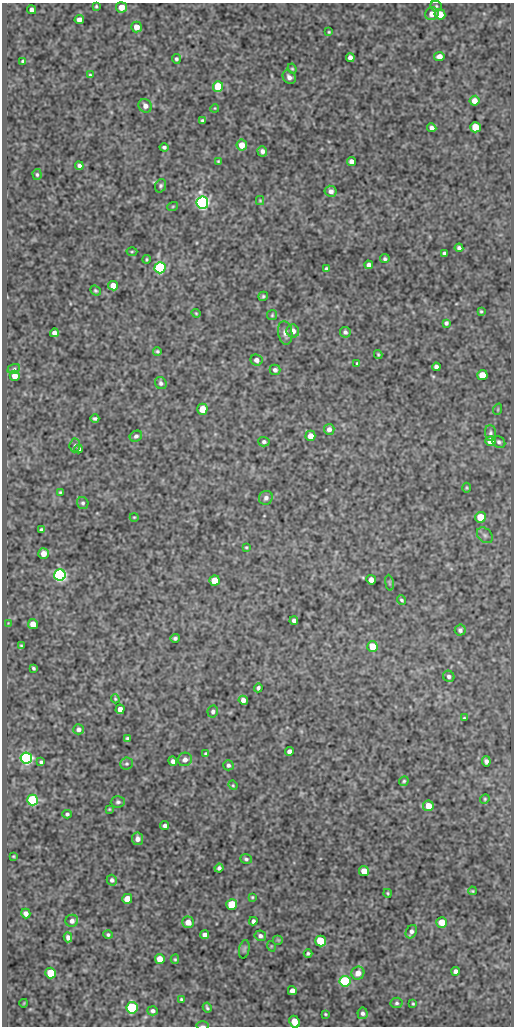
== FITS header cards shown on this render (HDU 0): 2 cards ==
NAXIS1  =                  512
NAXIS2  =                 1024

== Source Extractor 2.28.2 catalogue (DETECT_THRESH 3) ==
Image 512 x 1024 px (HDU 0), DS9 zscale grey, 1 PNG px = 1 image px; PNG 516 x 1028 px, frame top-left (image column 1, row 1024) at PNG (2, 3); each listed source drawn as its Kron ellipse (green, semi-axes under 4 px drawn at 4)
Background 85.3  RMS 0.5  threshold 1.51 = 3 sigma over >= 5 px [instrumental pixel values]
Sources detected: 170; all 170 listed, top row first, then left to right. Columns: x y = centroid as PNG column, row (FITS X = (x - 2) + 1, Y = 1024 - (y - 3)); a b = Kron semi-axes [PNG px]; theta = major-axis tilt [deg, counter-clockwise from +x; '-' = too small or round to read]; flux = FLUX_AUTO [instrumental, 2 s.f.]
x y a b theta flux
96 6 3 3 - 42
436 6 5 5 - 59
122 7 5 5 - 360
32 10 4 4 - 130
432 14 7 6 - 270
440 14 6 5 - 470
79 20 4 4 - 170
136 27 5 5 - 310
329 32 4 4 - 40
439 56 5 4 - 200
350 58 5 4 - 140
176 59 5 4 - 65
23 61 4 3 - 60
292 69 5 4 - 41
90 75 3 3 - 37
289 77 7 6 - 150
218 87 5 5 - 1600
474 101 5 5 - 250
145 106 7 6 - 160
215 108 4 3 - 27
202 120 4 3 - 55
475 127 5 5 - 680
432 128 5 4 - 110
242 145 5 5 - 390
164 147 4 3 - 70
262 151 5 5 - 130
218 161 4 3 - 34
351 161 4 4 - 160
79 166 4 4 - 94
37 175 5 4 - 57
161 186 7 5 69 76
331 191 6 5 - 140
260 200 4 4 - 34
202 203 6 6 - 11000
173 206 5 3 - 34
459 248 4 4 - 86
132 252 5 3 - 36
444 253 4 3 - 59
146 259 4 3 - 43
385 259 5 4 - 64
369 265 4 4 - 130
160 268 5 5 - 5300
326 269 3 3 - 57
113 286 5 5 - 350
95 291 5 4 - 56
263 296 5 4 - 60
481 311 4 3 - 42
196 313 4 4 - 36
272 315 5 5 - 48
446 323 4 4 - 76
293 331 6 6 - 200
345 332 5 5 - 95
54 333 4 4 - 160
285 333 12 7 -82 190
157 351 4 3 - 52
378 354 4 3 - 45
256 360 6 5 - 130
357 364 4 3 - 48
436 367 4 4 - 100
14 369 6 4 22 59
275 370 5 5 - 110
482 375 5 5 - 520
15 376 5 5 - 310
161 383 6 5 - 86
202 409 5 5 - 620
498 409 6 3 72 33
95 419 4 3 - 70
329 429 5 5 - 180
490 433 8 5 -87 84
136 436 6 5 - 92
310 436 5 5 - 350
491 441 5 5 - 580
264 442 5 4 - 92
499 442 7 5 -34 82
75 445 7 5 85 74
79 449 4 4 - 67
467 488 5 4 - 42
60 492 3 3 - 41
266 498 7 6 - 120
83 503 6 5 - 62
134 517 4 4 - 34
481 517 5 5 - 870
41 530 4 3 - 66
485 535 9 6 -44 110
246 547 3 3 - 35
43 554 5 5 - 310
60 575 6 6 - 8600
371 580 5 4 - 200
215 581 5 5 - 810
389 583 8 4 -81 50
402 600 5 3 - 57
294 620 4 4 - 97
8 623 3 3 - 24
33 624 5 5 - 360
460 630 5 5 - 80
175 638 5 4 - 70
21 646 3 3 - 46
372 646 5 5 - 690
33 668 4 3 - 55
449 676 6 5 - 97
258 688 4 3 - 67
115 699 4 3 - 40
243 700 4 4 - 150
120 709 5 4 - 260
213 712 6 5 - 83
464 718 3 3 - 36
78 729 5 5 - 110
127 738 4 3 - 70
289 751 4 4 - 150
206 754 4 3 - 65
26 758 6 5 - 8300
185 759 7 6 - 160
173 761 5 4 - 120
486 761 5 4 - 110
41 762 4 3 - 61
126 764 6 6 - 77
228 765 5 5 - 90
404 781 5 4 - 52
233 785 5 4 - 41
485 799 5 4 - 45
33 800 5 5 - 4400
118 802 7 5 4 78
428 806 5 5 - 400
109 809 4 4 - 35
67 814 4 4 - 64
165 826 4 4 - 100
137 839 6 5 - 190
13 856 3 2 - 31
246 859 6 4 -19 72
219 868 4 4 - 86
364 871 5 5 - 410
112 880 5 5 - 89
472 891 4 3 - 36
388 893 4 3 - 38
252 897 3 3 - 37
127 899 5 5 - 580
232 905 5 5 - 1600
26 914 5 4 - 150
72 921 6 6 - 140
253 921 4 4 - 96
188 922 6 6 - 340
442 922 5 5 - 510
411 932 7 5 62 120
108 935 4 4 - 65
205 935 4 4 - 160
260 936 6 5 - 98
68 937 5 4 - 140
278 940 5 5 - 44
320 941 5 5 - 1600
271 946 5 3 - 28
244 949 9 5 78 69
308 954 4 3 - 59
160 959 5 5 - 370
175 959 4 4 - 44
456 971 4 4 - 120
51 973 5 5 - 1500
358 973 7 6 - 270
345 981 5 5 - 4000
292 991 4 4 - 190
181 999 4 3 - 43
24 1003 4 2 - 25
397 1003 6 5 - 67
413 1004 3 2 - 38
132 1008 6 5 - 2900
207 1008 5 3 - 57
153 1011 5 4 - 92
362 1013 6 5 - 100
325 1014 3 2 - 37
294 1022 6 5 - 510
203 1026 6 3 0 50
At the frame edge (FLAGS 8, measured only in part): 2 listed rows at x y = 294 1022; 203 1026